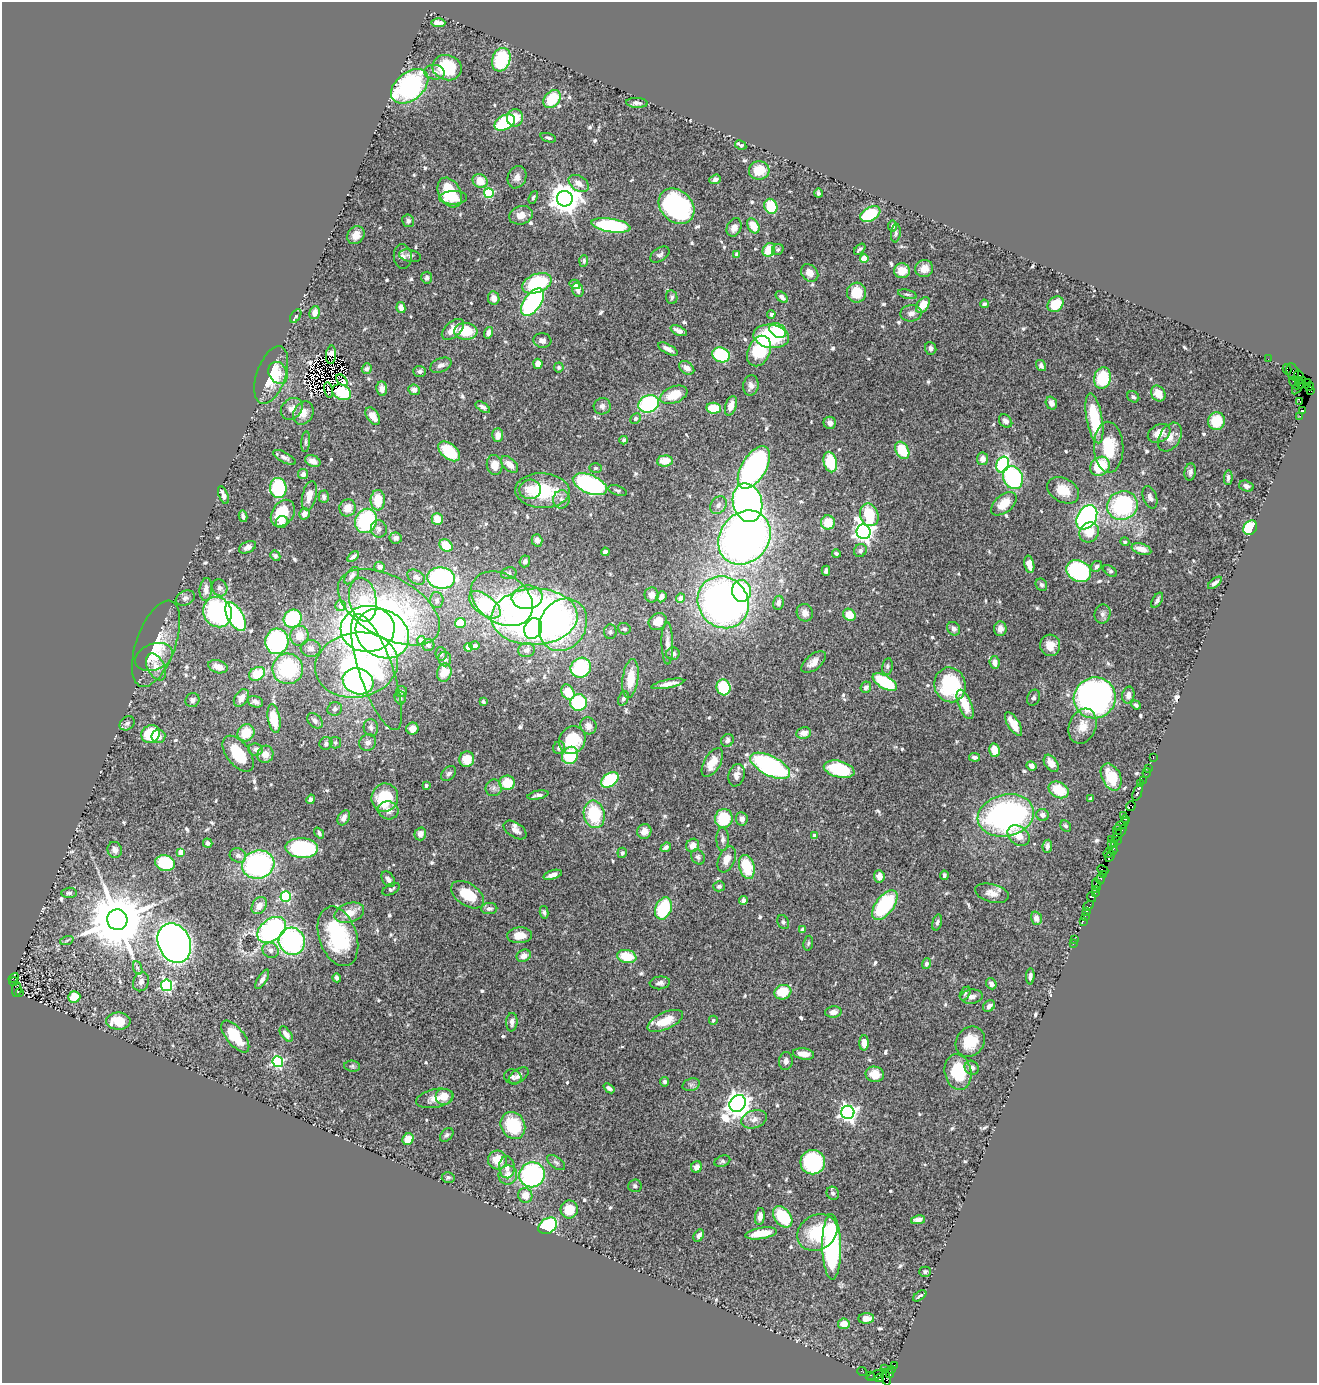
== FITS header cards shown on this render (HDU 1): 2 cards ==
NAXIS1  =                 1315
NAXIS2  =                 1381

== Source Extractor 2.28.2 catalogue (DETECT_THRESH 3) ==
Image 1315 x 1381 px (HDU 1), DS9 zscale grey, 1 PNG px = 1 image px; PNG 1319 x 1385 px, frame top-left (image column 1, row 1381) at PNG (2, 2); each listed source drawn as its Kron ellipse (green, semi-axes under 4 px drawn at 4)
Background 1.3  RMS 0.038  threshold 0.114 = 3 sigma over >= 5 px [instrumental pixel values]
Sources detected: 652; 5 with non-positive FLUX_AUTO (blend fragments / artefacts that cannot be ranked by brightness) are neither listed nor drawn; of the other 647, the 500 brightest by FLUX_AUTO listed and drawn (147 fainter detections omitted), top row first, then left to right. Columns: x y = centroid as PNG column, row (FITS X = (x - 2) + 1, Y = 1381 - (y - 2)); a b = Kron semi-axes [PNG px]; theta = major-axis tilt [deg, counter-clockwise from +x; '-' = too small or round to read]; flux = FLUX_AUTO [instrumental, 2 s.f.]
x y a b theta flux
438 23 7 4 -1 18
501 60 12 9 71 150
447 68 14 12 -13 120
435 72 10 7 -8 12
410 86 21 13 39 420
552 99 10 7 50 100
637 103 11 5 -3 9.6
515 118 9 8 - 40
505 123 11 7 28 170
548 138 8 4 -17 5.4
741 145 6 3 -29 7.3
759 170 10 9 - 56
517 177 11 9 68 15
715 179 6 4 21 9.5
480 181 8 6 -34 41
579 183 11 7 -32 20
450 193 16 11 -61 99
489 193 5 5 - 170
819 193 4 3 - 5.5
533 197 7 4 68 5.2
453 198 14 6 2 61
565 199 8 7 - 4200
677 206 20 15 -43 580
771 206 8 6 -68 74
870 214 11 6 28 130
521 215 12 9 17 24
408 221 6 6 - 8.8
611 225 20 7 -9 250
753 226 8 5 -61 43
893 226 5 4 - 5.2
734 227 9 7 65 16
896 233 9 5 84 5.5
356 235 9 8 - 24
778 249 6 5 - 4.7
860 249 7 3 44 5.1
769 250 7 6 - 60
737 254 4 4 - 12
660 255 10 6 34 8.1
403 256 12 9 -84 13
410 256 11 6 -13 7.3
864 259 4 4 - 63
584 261 6 4 88 5.2
924 269 9 8 - 22
902 271 8 7 - 39
810 273 9 7 -46 22
427 278 6 5 - 7.3
537 283 15 9 22 190
575 284 5 4 - 9.6
578 290 7 5 -69 13
857 293 10 9 - 68
907 294 9 4 -14 5.5
672 297 7 5 -82 6.2
782 297 7 4 -42 10
494 298 7 6 - 20
532 302 16 8 54 420
984 304 4 3 - 5.2
1056 304 9 7 44 69
923 305 9 5 52 42
401 308 5 4 - 17
315 313 7 5 73 23
911 313 11 8 8 15
771 314 4 4 - 9.2
296 316 8 4 57 4.9
453 329 13 7 41 32
778 330 9 6 -33 81
466 331 11 8 -5 83
679 331 9 4 -24 15
489 333 6 4 71 13
771 336 18 11 -8 200
542 340 9 7 -8 12
931 348 6 5 - 9.6
668 349 11 4 -28 15
759 351 16 11 66 150
331 355 9 5 85 6
721 355 9 7 -25 170
1268 359 2 2 - 13
538 364 5 4 - 22
441 365 11 6 23 12
1041 366 6 4 -57 7.9
559 367 5 5 - 5.1
687 368 8 6 -37 19
367 369 5 5 - 5.8
1287 369 5 3 - 88
420 371 6 5 - 8
1293 372 9 6 -69 260
278 373 11 9 -64 26
271 375 30 14 71 91
1299 375 5 3 - 62
1103 378 11 8 76 110
342 380 7 3 -44 7.8
1299 380 3 3 - 41
1303 380 3 3 - 28
1308 382 3 2 - 12
1294 383 7 2 -56 120
1300 384 4 3 - 73
751 385 10 7 83 13
1309 386 5 3 - 50
1298 387 8 3 54 100
382 389 7 5 -84 17
329 390 8 2 -76 5.7
414 390 6 5 - 12
1310 390 3 3 - 48
342 392 10 7 -24 81
1158 394 8 6 -56 42
674 395 14 8 22 58
1133 397 6 5 - 6.4
1300 402 3 2 - 22
1051 403 6 5 - 14
649 404 10 8 22 270
602 406 8 8 - 12
731 406 10 5 73 26
483 407 8 4 -35 9
714 408 7 5 -7 73
292 409 12 9 45 23
1303 411 4 3 - 96
303 413 12 9 60 26
373 416 10 6 -56 30
1300 416 2 2 - 19
1094 418 25 8 -80 140
635 419 6 5 - 6.3
1006 421 7 6 - 12
1216 421 9 8 - 71
830 423 6 6 - 12
1159 433 12 8 29 34
498 435 7 5 86 18
1170 437 15 10 60 28
624 440 4 3 - 5.8
306 442 10 4 85 6
1109 447 25 14 -88 97
902 450 9 6 -59 86
449 451 12 7 -39 110
284 457 12 5 -28 9.6
982 459 6 5 - 16
313 461 8 5 -25 17
665 461 8 5 5 37
830 462 10 6 -76 110
509 464 10 6 -43 24
495 465 10 8 -82 32
1003 465 8 6 64 260
1100 466 10 9 - 97
754 467 24 12 59 620
596 468 6 4 3 4.7
1190 472 9 5 82 8.9
303 474 5 5 - 9.9
1228 477 7 4 86 7.7
1013 478 12 10 -66 280
590 484 18 9 -22 390
1246 486 7 5 -17 10
278 488 10 8 -84 180
530 489 11 10 - 41
1063 490 17 12 -29 45
542 491 27 17 -2 160
618 491 9 5 -18 5.8
223 495 9 4 -68 18
309 496 15 7 78 28
324 497 6 5 - 8.8
1150 497 11 7 -71 12
561 499 9 8 - 16
378 500 10 7 89 61
748 503 20 14 -74 920
1004 504 15 8 40 48
718 505 9 7 53 12
1122 505 15 14 - 280
348 508 9 8 - 28
283 513 15 10 55 79
304 514 6 5 - 16
869 515 11 9 -71 120
243 516 6 3 -77 6.8
1087 517 13 9 57 630
437 519 6 5 - 37
366 521 12 11 - 230
282 522 6 5 - 10
828 522 7 7 - 54
1250 528 8 6 51 150
379 529 8 8 - 9.5
864 532 7 7 - 1300
1089 532 10 9 - 40
744 537 29 24 50 1800
396 538 6 5 - 10
537 540 6 5 - 11
1125 542 5 4 - 4.7
446 545 7 5 -41 68
247 547 9 5 24 11
1141 549 10 5 -17 26
860 550 7 6 - 6.1
605 552 4 4 - 15
836 553 4 3 - 5
275 556 5 4 - 6.2
353 557 6 4 36 7.3
525 561 6 5 - 9.5
1029 564 9 5 -78 28
1097 566 6 5 - 7.9
380 567 5 5 - 8.7
826 571 5 4 - 8.2
1079 571 13 10 -28 310
1110 571 8 4 -36 4.9
509 573 8 6 13 5.3
352 576 10 5 54 8.4
416 577 9 6 -33 11
441 578 14 10 -7 360
1215 583 8 4 38 9.4
1041 585 6 5 - 7.1
220 588 9 7 -62 11
206 589 11 6 85 19
741 591 11 9 -81 230
652 595 7 7 - 17
527 597 15 11 7 130
661 597 6 4 66 15
185 598 10 7 24 10
680 598 5 4 - 20
502 599 33 24 -33 140
363 600 22 13 -80 91
437 600 8 6 89 7.8
1157 600 8 4 59 7.5
723 602 27 24 -49 1300
778 603 7 5 78 11
485 605 18 9 -37 240
341 606 5 5 - 21
389 607 56 30 -29 470
217 612 15 14 - 410
805 613 9 8 - 18
1103 614 9 8 - 11
849 615 7 5 -45 38
235 617 16 7 -60 300
534 617 43 28 2 1600
293 619 9 8 - 210
658 622 9 8 - 29
460 623 5 5 - 60
563 625 27 23 61 230
368 629 27 23 2 1400
533 629 10 8 66 210
624 629 6 5 - 6.8
954 629 7 6 - 11
1000 629 7 6 - 16
610 632 7 6 - 6.9
382 634 28 23 -33 900
299 636 10 9 - 38
421 640 4 4 - 31
277 641 13 11 87 400
667 643 21 6 -89 18
156 644 45 19 70 110
428 645 6 6 - 6.8
1050 645 11 10 - 32
475 646 5 4 - 8.8
468 647 4 4 - 45
311 648 10 8 -7 16
526 650 8 7 - 14
441 654 7 5 -86 5.2
673 654 7 6 - 11
154 657 19 13 22 40
445 659 7 6 - 7.2
814 662 14 7 40 25
995 662 6 5 - 20
356 665 42 32 10 420
887 666 8 5 80 5.7
156 667 14 8 -63 32
218 667 10 6 -17 32
581 668 10 9 - 220
288 669 15 15 - 210
377 672 61 17 -71 150
444 673 9 7 75 39
257 674 8 6 28 79
630 679 20 8 83 60
358 681 16 12 -20 680
885 682 13 6 -30 170
668 684 16 4 11 20
950 685 17 15 -76 240
723 687 8 7 - 130
866 687 6 5 - 9.2
401 691 5 5 - 5.8
568 692 8 6 -60 51
1128 695 8 6 78 13
241 698 9 6 56 25
400 698 7 5 -76 6.9
623 698 7 5 67 7.2
1034 698 8 6 69 5.8
1095 698 21 20 - 1200
192 700 7 6 - 12
255 702 8 5 -18 11
483 702 4 3 - 6
579 702 8 8 - 180
965 704 15 6 -68 56
1136 705 5 3 - 5.5
335 709 7 6 - 7.4
274 719 14 6 -80 78
315 721 9 6 -45 9.3
127 723 8 6 38 6.6
1013 724 13 5 -58 44
588 726 8 8 - 17
1083 726 18 13 70 39
371 728 8 7 - 10
412 729 6 6 - 22
246 733 9 8 - 59
804 733 7 5 9 20
151 734 9 8 - 110
158 736 7 7 - 17
572 740 14 12 55 99
727 740 7 6 - 11
368 742 9 8 - 13
326 743 6 6 - 6.5
335 743 6 5 - 5.1
559 748 6 6 - 7.5
256 749 7 6 - 8.7
994 750 7 5 -79 34
238 754 21 11 -53 93
265 754 8 8 - 20
570 755 9 7 56 110
975 757 5 4 - 8.2
1153 758 2 2 - 29
467 759 8 7 - 47
712 762 16 8 60 42
1051 763 9 6 -55 25
770 766 22 9 -27 440
1031 766 5 4 - 13
839 769 16 8 -14 150
1148 769 3 2 - 100
1147 773 5 3 - 60
449 774 9 6 45 7.7
736 775 11 8 74 18
1111 777 14 9 -64 58
610 780 10 6 37 190
1143 781 3 2 - 140
507 783 8 7 - 59
1140 784 3 3 - 130
426 785 3 3 - 6.9
494 788 8 8 - 11
1059 790 11 7 -28 72
1137 792 9 3 71 240
538 795 11 4 11 10
385 798 14 13 - 110
311 799 5 4 - 9.4
1091 799 4 3 - 5.4
1131 806 5 4 - 190
388 810 10 9 - 16
594 814 14 10 -79 140
1006 815 28 21 13 670
1042 815 6 6 - 11
1123 815 2 2 - 23
344 818 8 5 61 14
724 818 9 9 - 110
742 819 7 6 - 16
1125 819 4 3 - 84
1122 824 8 3 38 320
1066 826 6 5 - 6.3
515 830 13 7 -33 15
1117 830 5 3 - 130
644 832 7 7 - 19
319 833 6 4 -51 5.9
1119 833 10 4 51 490
420 834 6 6 - 17
814 836 4 4 - 23
1019 836 12 9 -39 35
723 839 12 6 -89 9.9
1111 840 2 2 - 14
1117 840 3 2 - 91
208 843 5 4 - 8.8
1112 844 3 2 - 8.9
1115 844 2 2 - 52
693 845 7 6 - 25
1047 846 6 4 81 8.5
666 847 5 4 - 9.2
302 848 16 10 -3 300
115 850 8 7 - 13
1113 850 4 3 - 110
181 852 4 4 - 47
622 853 5 5 - 6
1108 853 5 3 - 210
238 855 8 7 - 11
1110 856 6 3 62 240
698 857 8 6 -59 7
727 859 14 8 67 28
165 863 10 8 -12 150
258 865 16 14 16 450
747 867 12 7 -75 110
1103 870 6 2 -27 120
1103 874 3 2 - 36
553 875 9 4 17 17
944 875 5 3 - 5.7
879 876 6 5 - 18
388 879 8 6 -55 13
1100 879 5 3 - 160
1097 885 6 2 -69 170
719 886 6 5 - 6
391 889 9 5 26 5.6
1096 889 4 2 - 65
69 893 7 5 5 6.3
992 893 17 9 -14 24
1095 893 3 2 - 13
468 895 18 11 -33 79
286 896 5 5 - 300
1091 897 5 4 - 260
743 901 4 4 - 8.7
885 905 17 9 53 230
259 906 9 7 55 25
1088 906 6 4 36 48
663 908 11 8 69 170
489 909 8 5 4 9
1086 911 4 3 - 120
544 912 6 4 -77 5.3
349 913 15 9 17 38
1085 916 2 2 - 15
1036 918 7 5 -71 16
117 920 10 10 - 24000
1083 921 2 2 - 43
783 922 7 5 -63 5.6
937 922 8 4 75 6.2
803 929 4 4 - 17
272 930 16 11 37 440
520 935 12 8 3 29
338 936 31 18 -71 210
67 940 7 4 20 4.8
1075 940 2 2 - 11
292 941 13 13 - 480
174 943 20 16 -65 2100
808 943 7 5 81 5
1073 944 2 2 - 26
270 950 8 7 - 14
524 956 7 6 - 17
627 956 10 6 -10 75
926 964 5 4 - 8.6
138 968 7 4 -70 5.6
1030 976 8 4 87 9.3
14 978 6 4 50 350
337 978 4 4 - 7.1
262 979 11 4 60 10
14 981 4 3 - 110
141 982 10 7 67 12
660 983 10 6 6 11
991 984 6 5 - 12
166 985 5 5 - 420
17 989 7 4 83 310
20 992 4 2 - 130
783 992 8 7 - 77
965 993 7 4 62 4.8
74 997 6 5 - 61
972 997 11 7 7 14
989 1006 7 5 41 12
833 1012 8 5 5 16
713 1020 4 4 - 5.5
118 1021 12 8 -1 74
665 1021 19 8 24 58
512 1022 9 5 86 10
286 1034 9 5 -54 14
235 1036 19 8 -51 70
970 1042 16 13 51 67
864 1043 7 4 89 25
804 1054 10 5 -8 26
786 1061 9 7 84 12
278 1062 5 5 - 330
352 1066 8 5 -6 5.5
972 1068 7 6 - 13
958 1072 18 13 -78 120
875 1074 9 8 - 39
519 1076 11 6 35 11
513 1077 9 7 -20 8.2
665 1082 5 4 - 6.1
691 1085 9 6 17 7.6
609 1088 6 4 -39 6.5
444 1096 9 8 - 33
435 1098 19 9 12 29
738 1103 9 7 53 2900
848 1112 6 6 - 1100
754 1119 13 9 19 19
513 1125 14 12 -59 120
447 1135 8 5 48 6
408 1139 6 5 - 33
498 1160 9 9 - 45
722 1161 8 5 20 5.8
556 1162 11 5 -37 7.5
813 1162 12 12 - 260
507 1167 11 7 -88 16
697 1167 6 5 - 15
508 1175 9 9 - 24
532 1175 13 12 - 430
448 1177 6 5 - 5.4
635 1186 7 6 - 7.1
833 1193 6 6 - 7.5
525 1195 7 7 - 28
569 1210 9 8 - 55
760 1217 8 5 82 18
783 1217 12 8 -52 130
918 1220 7 4 10 11
548 1226 10 7 34 280
817 1232 21 17 31 150
761 1233 16 5 9 59
699 1235 6 5 - 11
832 1247 33 9 -89 420
925 1272 6 5 - 5.7
920 1296 7 2 35 4.9
866 1318 8 5 2 21
844 1324 5 5 - 28
894 1366 3 2 - 550
884 1368 2 2 - 27
891 1369 3 3 - 35
862 1372 5 2 - 48
890 1373 5 2 - 34
870 1375 3 2 - 51
876 1375 9 3 27 210
886 1377 9 3 -79 160
879 1378 4 4 - 310
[147 fainter detections neither listed nor drawn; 5 non-positive-flux detections neither listed nor drawn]